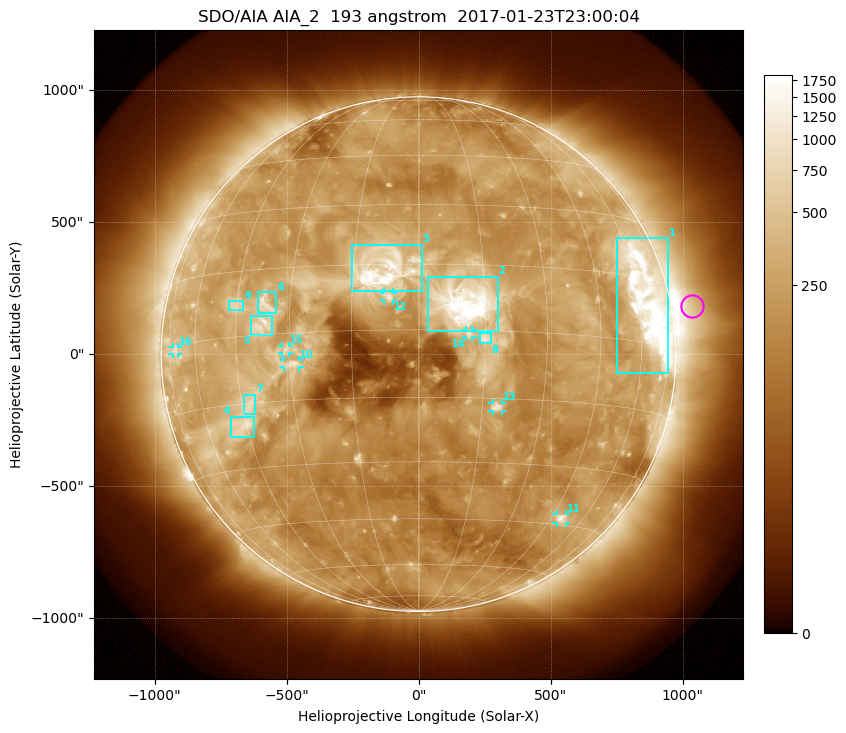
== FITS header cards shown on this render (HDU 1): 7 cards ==
TELESCOP= 'SDO/AIA'
INSTRUME= 'AIA_2'
WAVELNTH=                  193
WAVEUNIT= 'angstrom'
DATE-OBS= '2017-01-23T23:00:04.84'
CTYPE1  = 'HPLN-TAN'
CTYPE2  = 'HPLT-TAN'

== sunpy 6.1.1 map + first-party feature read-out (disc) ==
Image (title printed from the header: SDO/AIA AIA_2  193 angstrom  2017-01-23T23:00:04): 1024 x 1024 px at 2.4 arcsec/px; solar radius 975 arcsec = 406 px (full disc in frame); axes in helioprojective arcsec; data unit not stated in the header (colour bar unlabelled)
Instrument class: DISC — disc imager (sunpy class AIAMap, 193 A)
Bright regions (active regions / flare kernels): reference = the median radial profile (limb darkening/brightening removed); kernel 9 px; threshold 5 sigma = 438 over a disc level ~202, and >= 1.15x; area >= 12 px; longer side >= 10 px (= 24 arcsec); searched inside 0.97 R_sun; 16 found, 16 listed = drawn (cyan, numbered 1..; 7 of them under ~33 arcsec drawn as corner ticks so the feature stays visible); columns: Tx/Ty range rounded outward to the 5 arcsec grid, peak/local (2 s.f.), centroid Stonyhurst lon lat
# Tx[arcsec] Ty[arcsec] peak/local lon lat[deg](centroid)
1 750..945 -75..440 13 +64 +10
2 35..300 85..295 12 +10 +6
3 -255..15 240..415 11 -8 +14
4 -710..-625 -315..-235 5.3 -46 -20
5 -635..-555 75..145 5.8 -37 +2
6 -610..-540 155..235 5.4 -37 +7
7 -665..-620 -230..-150 4.4 -43 -15
8 230..275 40..85 4.2 +15 -2
9 -720..-665 165..205 3.8 -46 +7
10 -510..-450 -50..-25 5.2 -29 -7
11 520..560 -640..-605 5.7 +49 -43
12 -130..-95 205..235 4.3 -7 +8
13 280..315 -215..-185 4.3 +19 -17
14 180..205 65..90 4.6 +11 -1
15 -515..-490 5..30 4.1 -31 -4
16 -930..-910 0..30 3.1 -70 -1
Off-limb structures (1.02-1.3 R_sun): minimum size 162 px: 7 found; the strongest spans PA ~255..310 deg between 1.02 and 1.3 R_sun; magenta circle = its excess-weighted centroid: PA ~280 deg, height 1.08 R_sun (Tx ~1035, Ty ~180 arcsec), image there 2.5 x the reference